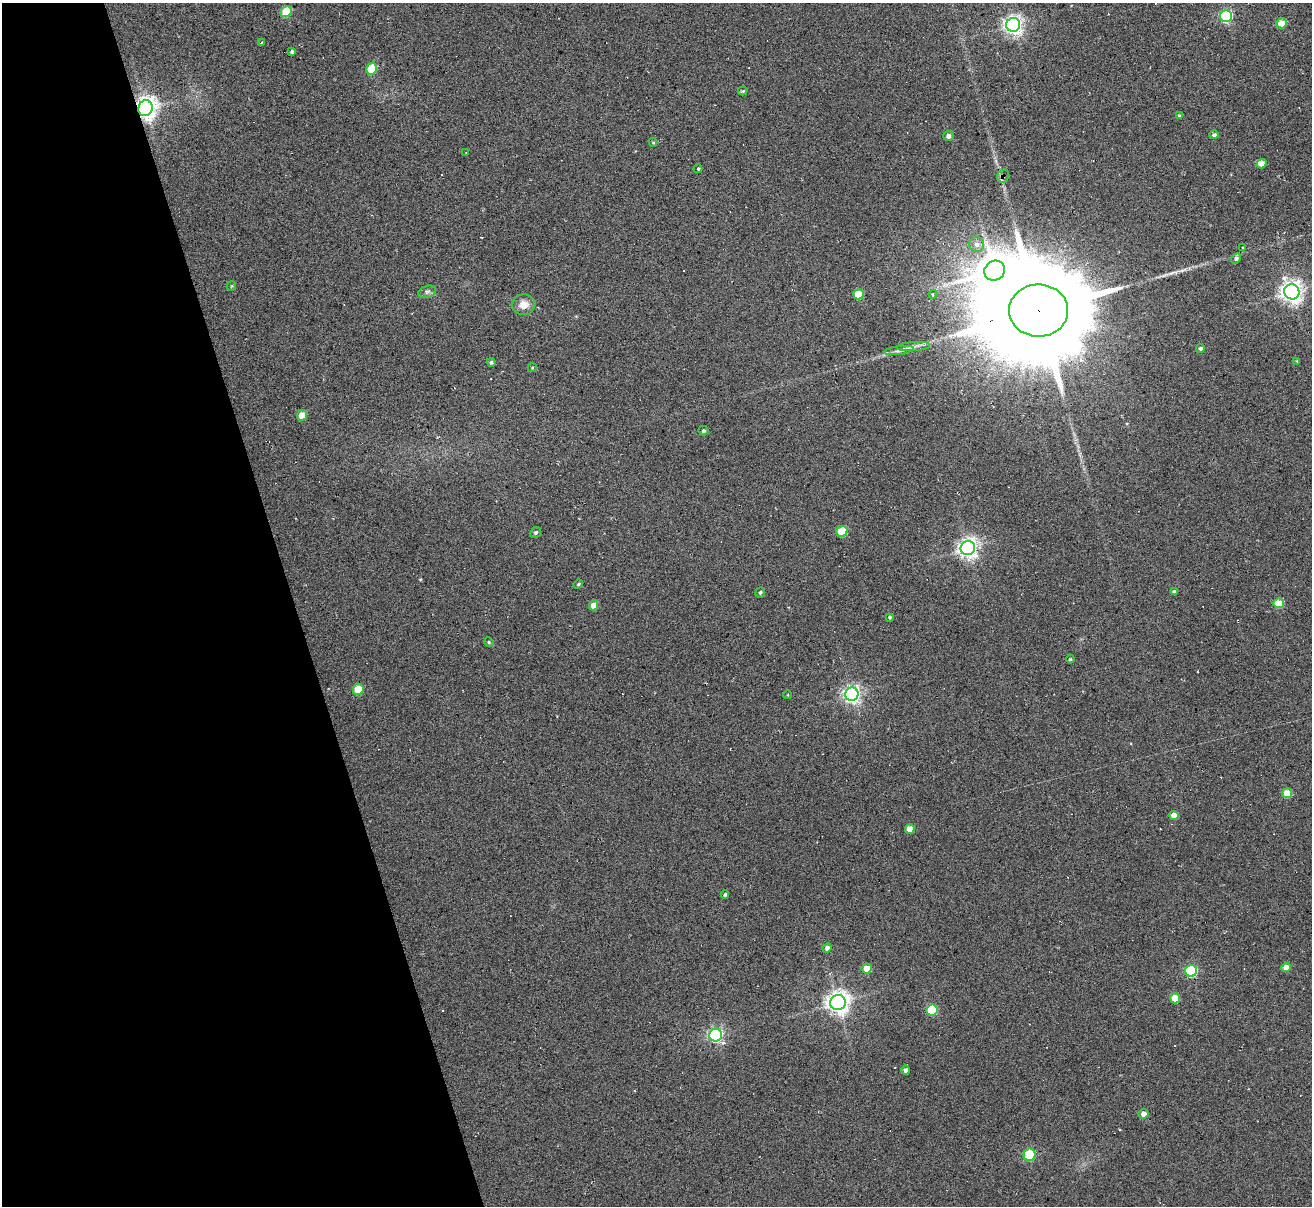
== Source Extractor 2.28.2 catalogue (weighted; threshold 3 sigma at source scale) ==
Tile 5 of 4 x 4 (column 1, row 2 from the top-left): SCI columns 56-1365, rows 2564-3767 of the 5294 x 5235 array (HDU 1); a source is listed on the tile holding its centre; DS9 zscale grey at full resolution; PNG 1314 x 1208 px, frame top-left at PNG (2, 3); each listed source drawn as its Kron ellipse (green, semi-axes under 4 px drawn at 4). Shown black and unused: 22% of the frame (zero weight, under 3 of 6 exposures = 3% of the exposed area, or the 3 px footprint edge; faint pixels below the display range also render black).
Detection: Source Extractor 2.28.2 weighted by HDU 2 'WHT'; one run over the whole footprint, this tile lists its part. Background 0.105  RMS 0.051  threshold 0.207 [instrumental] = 3 sigma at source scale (4.09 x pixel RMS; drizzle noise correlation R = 1.36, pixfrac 0.8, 0.05/0.05 arcsec/px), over >= 5 px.
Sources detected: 75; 8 cosmic-ray / hot-pixel residue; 1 long thin detection or spike segment (spike, bleed or trail) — neither listed nor drawn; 1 inside a brighter listed object's ellipse — not listed separately; the other 65 listed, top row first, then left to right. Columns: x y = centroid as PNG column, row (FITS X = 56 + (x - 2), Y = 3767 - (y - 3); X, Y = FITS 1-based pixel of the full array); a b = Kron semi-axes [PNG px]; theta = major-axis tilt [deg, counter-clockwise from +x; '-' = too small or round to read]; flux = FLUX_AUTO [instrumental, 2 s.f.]
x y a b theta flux
286 12 6 5 - 180
1226 16 6 6 - 610
1282 23 5 5 - 120
1013 25 7 7 - 2300
261 43 3 2 - 3
292 52 4 3 - 8.6
372 69 6 5 - 200
743 91 5 3 - 5.7
145 108 8 7 - 3800
1180 116 4 3 - 9.8
1214 135 5 4 - 13
948 136 5 5 - 17
653 142 4 4 - 5
466 153 2 2 - 2.7
1261 164 5 4 - 34
698 169 4 4 - 5
1003 176 7 5 62 14
977 244 7 7 - 21
1242 247 2 2 - 5
1236 258 5 4 - 14
995 271 11 9 32 10000
232 286 5 4 - 4.7
427 292 9 6 18 14
1292 292 8 7 - 3300
859 294 5 5 - 170
933 294 4 3 - 5.7
523 305 12 10 2 48
1039 311 29 26 0 160000
914 346 16 4 4 22
1200 348 4 4 - 9.6
899 350 15 4 8 21
1297 361 3 3 - 5.2
491 362 4 4 - 8.9
532 368 4 3 - 3.7
302 415 5 5 - 78
703 431 5 4 - 9.2
842 531 6 5 - 160
536 532 6 5 - 9.3
968 548 7 7 - 2600
578 584 5 4 - 6.2
760 592 5 4 - 8.2
1174 592 4 4 - 14
1279 603 5 5 - 140
594 605 5 4 - 54
890 617 4 4 - 6.8
489 642 5 4 - 5.2
1070 659 4 3 - 4.8
358 689 6 5 - 140
852 694 7 6 - 1800
788 695 4 3 - 3.3
1287 793 5 5 - 110
1174 815 4 4 - 41
910 829 5 4 - 58
725 895 4 4 - 8
827 948 5 4 - 18
1286 967 5 4 - 47
867 969 5 5 - 83
1191 971 6 5 - 510
1175 998 5 5 - 93
838 1002 8 7 - 3500
932 1010 5 5 - 250
715 1035 6 6 - 1100
905 1070 4 4 - 15
1143 1114 5 5 - 29
1030 1155 6 6 - 230
Overlapping masked pixels (flux is a lower limit): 3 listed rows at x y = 145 108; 1003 176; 1039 311